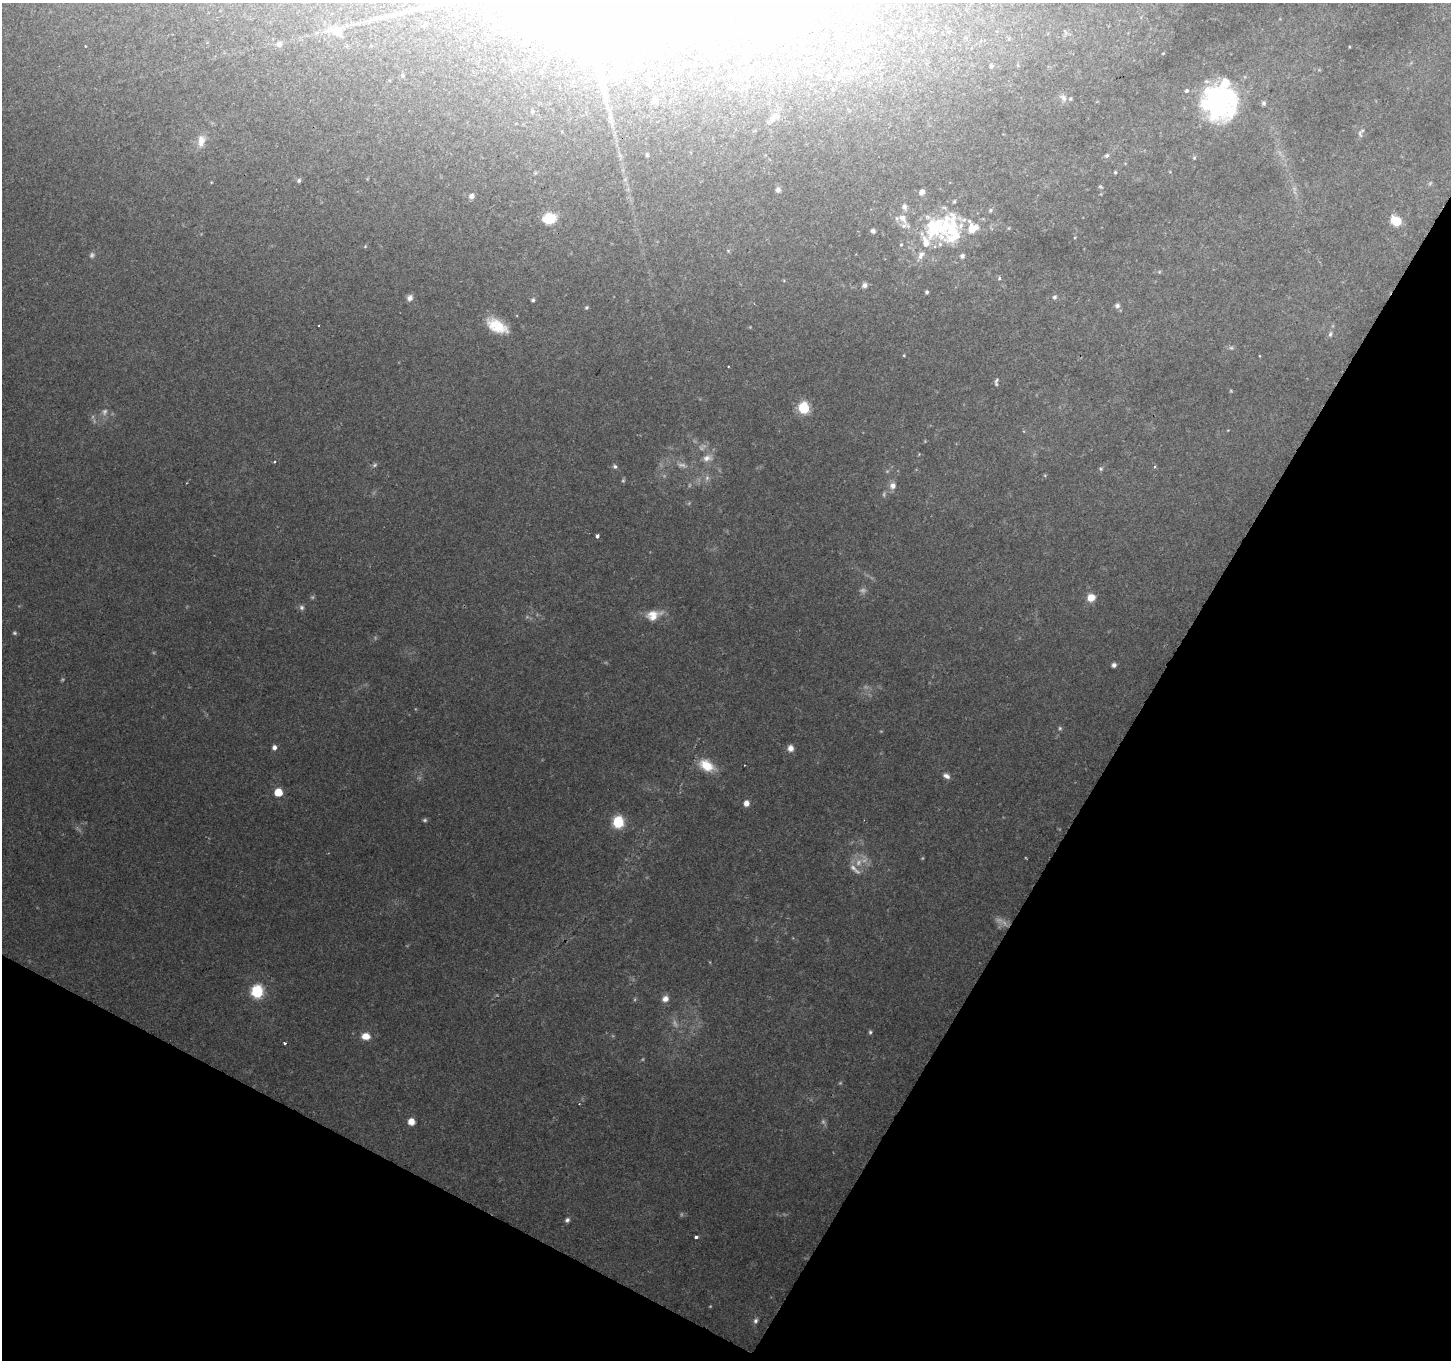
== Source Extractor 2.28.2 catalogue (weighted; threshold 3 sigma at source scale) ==
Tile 15 of 4 x 4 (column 3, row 4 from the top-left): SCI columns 2900-4348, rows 198-1555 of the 5806 x 5894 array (HDU 1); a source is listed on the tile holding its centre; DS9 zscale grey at full resolution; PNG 1453 x 1362 px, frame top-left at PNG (2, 3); no overlay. Shown black and unused: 29% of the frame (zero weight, under 2 of 3 exposures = <1% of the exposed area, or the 3 px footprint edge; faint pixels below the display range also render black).
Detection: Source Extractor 2.28.2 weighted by HDU 2 'WHT'; one run over the whole footprint, this tile lists its part. Background 0.15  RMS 0.0076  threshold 0.034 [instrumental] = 3 sigma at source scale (4.5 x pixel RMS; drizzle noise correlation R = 1.50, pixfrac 1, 0.0396/0.0396 arcsec/px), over >= 5 px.
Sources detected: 129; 22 too faint to see at this stretch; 4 inside a brighter object's white glare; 1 cosmic-ray / hot-pixel residue — not listed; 14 inside a brighter listed object's ellipse — not listed separately; the other 88 listed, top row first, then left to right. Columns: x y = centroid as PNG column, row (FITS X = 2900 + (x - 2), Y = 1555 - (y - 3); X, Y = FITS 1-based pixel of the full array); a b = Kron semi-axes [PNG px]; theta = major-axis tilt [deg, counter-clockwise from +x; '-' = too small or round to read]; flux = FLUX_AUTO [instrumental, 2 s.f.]
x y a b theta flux
425 7 14 5 19 3.6
672 14 37 18 -6 36
335 31 23 13 -27 12
891 32 5 3 - 0.7
873 38 6 5 - 1.5
279 44 8 7 - 3
85 46 2 2 - 0.61
688 63 4 4 - 0.83
712 63 4 3 - 0.72
991 66 6 5 - 2.2
616 73 5 5 - 23
403 75 6 5 - 1.2
833 89 4 3 - 0.64
1063 98 11 7 -44 4
655 101 6 6 - 4.4
1264 103 7 6 - 1.8
1218 104 41 39 66 100
773 120 9 6 61 3
1360 134 11 5 -79 2.3
201 141 17 10 81 8
647 155 4 4 - 1.6
1107 155 7 5 44 1.9
1194 158 6 4 75 1.1
1115 172 4 3 - 1.1
299 180 6 5 - 1.5
1100 187 7 4 -36 0.98
778 190 7 6 - 2.7
922 192 5 5 - 4.6
471 196 6 5 - 3.6
904 207 7 6 - 4.2
991 210 7 6 - 1.6
549 218 14 11 8 19
903 218 15 9 -45 7.3
1396 221 7 6 - 33
976 227 6 5 - 4.1
951 230 50 21 63 43
873 231 5 5 - 2.4
901 245 4 4 - 0.95
365 246 5 5 - 0.83
728 251 5 5 - 0.95
921 255 14 8 65 5.2
962 256 5 5 - 2.4
1000 279 4 4 - 1.7
864 285 6 6 - 2.9
927 292 4 3 - 1.6
1054 297 7 6 - 1.7
410 298 8 7 - 3.2
533 300 5 4 - 1.5
1117 306 7 7 - 2.4
586 308 5 5 - 1.2
319 325 3 2 - 1.2
497 326 26 13 -29 20
1330 334 8 5 79 1.8
1231 348 6 5 - 1.5
904 355 4 3 - 0.72
996 382 9 4 82 1.7
804 408 6 6 - 72
707 458 14 9 12 5.8
275 462 4 3 - 0.82
375 465 8 5 28 1.6
615 466 6 5 - 1.9
1155 467 4 4 - 1.1
1101 469 6 4 -19 1.1
893 486 9 8 - 4.7
597 536 3 3 - 3.6
1091 598 7 7 - 11
302 607 7 7 - 2.3
653 615 20 13 17 12
14 633 6 4 -2 1.2
1114 665 4 4 - 3
1060 728 5 5 - 1.2
274 747 5 5 - 3.2
790 748 8 7 - 4.4
706 765 20 13 -30 16
745 765 3 2 - 0.99
946 776 9 6 -27 3.6
278 792 5 5 - 21
746 803 5 5 - 6.1
618 822 6 6 - 78
257 992 7 6 - 99
665 999 8 7 - 5
870 1032 6 4 -90 1.3
366 1036 8 6 -6 9.6
285 1043 3 3 - 1.8
411 1122 5 5 - 11
567 1220 6 5 - 1.9
696 1237 4 3 - 3.2
756 1321 7 5 71 2.1